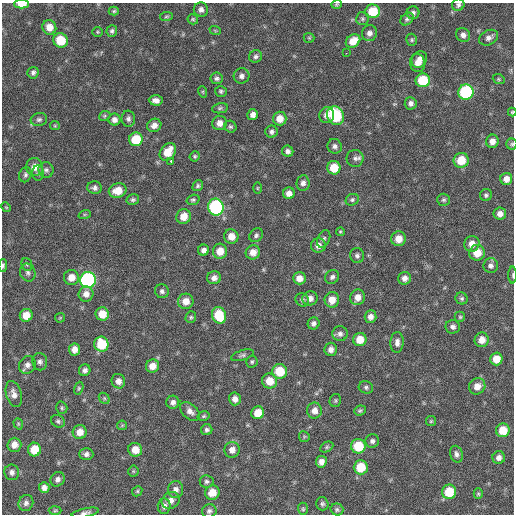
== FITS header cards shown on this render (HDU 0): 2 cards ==
NAXIS1  =                  512 / Axis length
NAXIS2  =                  512 / Axis length

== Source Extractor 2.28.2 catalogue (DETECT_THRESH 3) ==
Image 512 x 512 px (HDU 0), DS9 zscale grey, 1 PNG px = 1 image px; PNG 516 x 516 px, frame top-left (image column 1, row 512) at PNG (2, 3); each listed source drawn as its Kron ellipse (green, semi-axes under 4 px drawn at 4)
Background 130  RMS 12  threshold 36.2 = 3 sigma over >= 5 px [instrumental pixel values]
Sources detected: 193; all 193 listed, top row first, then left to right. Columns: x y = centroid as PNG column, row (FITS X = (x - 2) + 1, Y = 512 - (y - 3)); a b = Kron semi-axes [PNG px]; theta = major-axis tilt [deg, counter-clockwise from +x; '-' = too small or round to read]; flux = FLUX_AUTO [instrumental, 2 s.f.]
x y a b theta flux
22 4 7 4 0 10000
336 4 5 4 - 1000
458 5 6 6 - 2000
201 10 7 7 - 3400
114 11 5 4 - 1300
373 11 7 7 - 22000
413 13 6 6 - 2800
166 16 6 4 7 1100
193 19 5 5 - 1200
362 19 6 6 - 1700
407 19 7 5 43 1900
49 27 7 7 - 7900
215 30 6 3 -19 860
112 31 6 5 - 2000
97 32 5 5 - 1100
369 33 8 7 - 4000
463 35 7 6 - 3500
309 38 5 5 - 990
489 38 10 7 29 3500
60 40 7 7 - 20000
412 40 6 5 - 1400
353 41 8 6 36 10000
346 53 2 2 - 3300
256 56 6 6 - 2100
419 59 9 7 58 5400
418 63 9 7 -81 5900
33 73 6 5 - 2300
241 76 8 7 - 3200
217 78 6 5 - 2000
499 79 6 4 -22 1100
423 80 7 7 - 30000
221 91 6 5 - 1600
203 92 6 3 -72 910
466 92 8 7 - 90000
156 100 7 5 -4 4100
411 103 6 6 - 3100
220 108 8 5 11 1500
512 112 4 4 - 870
253 115 5 5 - 4200
327 115 8 7 - 4800
105 116 6 4 22 1100
336 116 10 8 -64 56000
39 119 8 6 13 2300
128 119 8 6 -86 2500
280 119 7 7 - 8700
114 120 6 6 - 3500
219 123 7 7 - 5700
154 125 7 6 - 4500
55 126 5 4 - 930
230 127 6 5 - 1600
272 132 6 6 - 2200
136 139 7 6 - 23000
492 141 6 6 - 5200
512 144 5 5 - 1300
335 146 7 7 - 2800
288 151 6 5 - 2700
168 152 10 7 54 15000
195 156 5 5 - 1300
355 158 8 8 - 3100
461 160 7 7 - 17000
171 161 3 2 - 3800
35 167 9 8 - 7800
334 168 7 6 - 16000
46 170 8 7 - 2500
38 173 7 5 90 1900
25 175 7 6 - 2100
506 179 6 6 - 5600
303 183 8 6 83 3300
198 186 6 5 - 1600
94 188 7 6 - 2800
257 188 6 3 89 920
118 191 9 7 13 12000
289 193 6 5 - 5200
486 195 6 6 - 1800
133 200 6 5 - 1900
193 200 6 5 - 1700
352 200 7 5 27 1700
443 200 6 6 - 1700
6 207 5 4 - 870
216 207 8 7 - 110000
85 214 6 4 18 1100
500 214 6 6 - 4500
184 216 7 7 - 9700
340 232 4 4 - 1000
256 235 7 6 - 2200
231 236 7 7 - 7700
324 239 9 6 65 2100
398 239 7 7 - 9300
472 244 8 7 - 7200
318 246 7 7 - 4600
204 250 6 5 - 3300
220 251 7 7 - 10000
253 252 7 7 - 7300
477 253 8 7 - 12000
357 256 7 7 - 2200
27 264 6 5 - 1500
3 265 6 3 89 1500
491 266 7 7 - 3000
28 273 9 7 -70 2700
513 275 8 3 90 1300
71 277 7 7 - 8100
332 277 7 6 - 2300
214 278 7 6 - 4500
299 278 6 6 - 6400
405 278 6 6 - 4100
88 280 8 8 - 190000
162 291 7 6 - 2400
86 294 7 7 - 5100
358 297 8 7 - 6300
310 298 7 7 - 5000
462 298 6 5 - 1800
302 300 7 6 - 2100
332 300 8 7 - 9400
186 301 7 7 - 8200
102 314 7 6 - 12000
26 315 6 6 - 11000
219 315 8 7 - 25000
191 317 6 5 - 1400
371 317 6 6 - 4100
460 317 5 5 - 1300
60 318 5 4 - 850
314 323 6 6 - 2500
453 327 7 6 - 2800
340 334 7 7 - 2900
360 339 6 6 - 12000
482 340 7 7 - 7600
397 342 10 6 88 4000
101 344 7 7 - 27000
74 349 6 5 - 6300
331 349 6 6 - 4300
242 355 12 5 16 2200
496 359 6 6 - 11000
40 362 9 7 -81 3000
252 362 6 5 - 1600
27 365 9 8 - 4200
152 366 7 6 - 7600
85 370 6 5 - 3100
280 371 7 7 - 23000
118 381 7 6 - 4200
269 381 8 7 - 12000
477 386 8 8 - 6900
366 387 7 6 - 2000
79 388 7 4 72 1200
14 394 13 7 -74 5300
104 398 6 4 -47 1400
235 399 6 6 - 4700
335 400 6 5 - 1400
173 402 6 6 - 3400
62 408 6 5 - 1400
360 410 6 4 24 1500
190 411 11 7 -43 4500
314 411 8 7 - 5900
258 413 6 6 - 12000
204 416 6 4 15 1200
58 421 7 6 - 1800
431 421 5 5 - 1100
18 424 6 4 -71 970
122 425 5 4 - 890
207 430 5 5 - 2100
503 430 7 6 - 15000
80 432 7 7 - 7800
304 437 5 5 - 1100
372 441 7 6 - 2400
14 445 7 7 - 6400
358 446 7 7 - 26000
327 447 7 5 27 1300
34 449 7 6 - 16000
135 450 7 6 - 8900
232 450 8 7 - 5500
86 454 7 6 - 3000
456 454 8 6 -74 2800
499 458 6 6 - 3900
321 462 6 5 - 4700
361 467 7 7 - 22000
133 471 5 5 - 1100
12 472 8 7 - 3000
57 479 8 6 53 3400
207 482 7 6 - 2000
44 488 5 5 - 4200
176 490 8 7 - 4300
137 491 5 4 - 1200
449 492 7 7 - 23000
212 493 7 7 - 10000
478 494 5 4 - 1100
171 500 9 8 - 5000
26 503 8 7 - 2900
322 504 7 6 - 1800
164 506 7 6 - 3500
303 509 6 5 - 1200
337 510 6 6 - 1700
55 511 6 4 2 1100
209 511 7 6 - 2400
85 513 14 4 11 2900
At the frame edge (FLAGS 8, measured only in part): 8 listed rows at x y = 22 4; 336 4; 458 5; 512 112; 512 144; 3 265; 513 275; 85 513